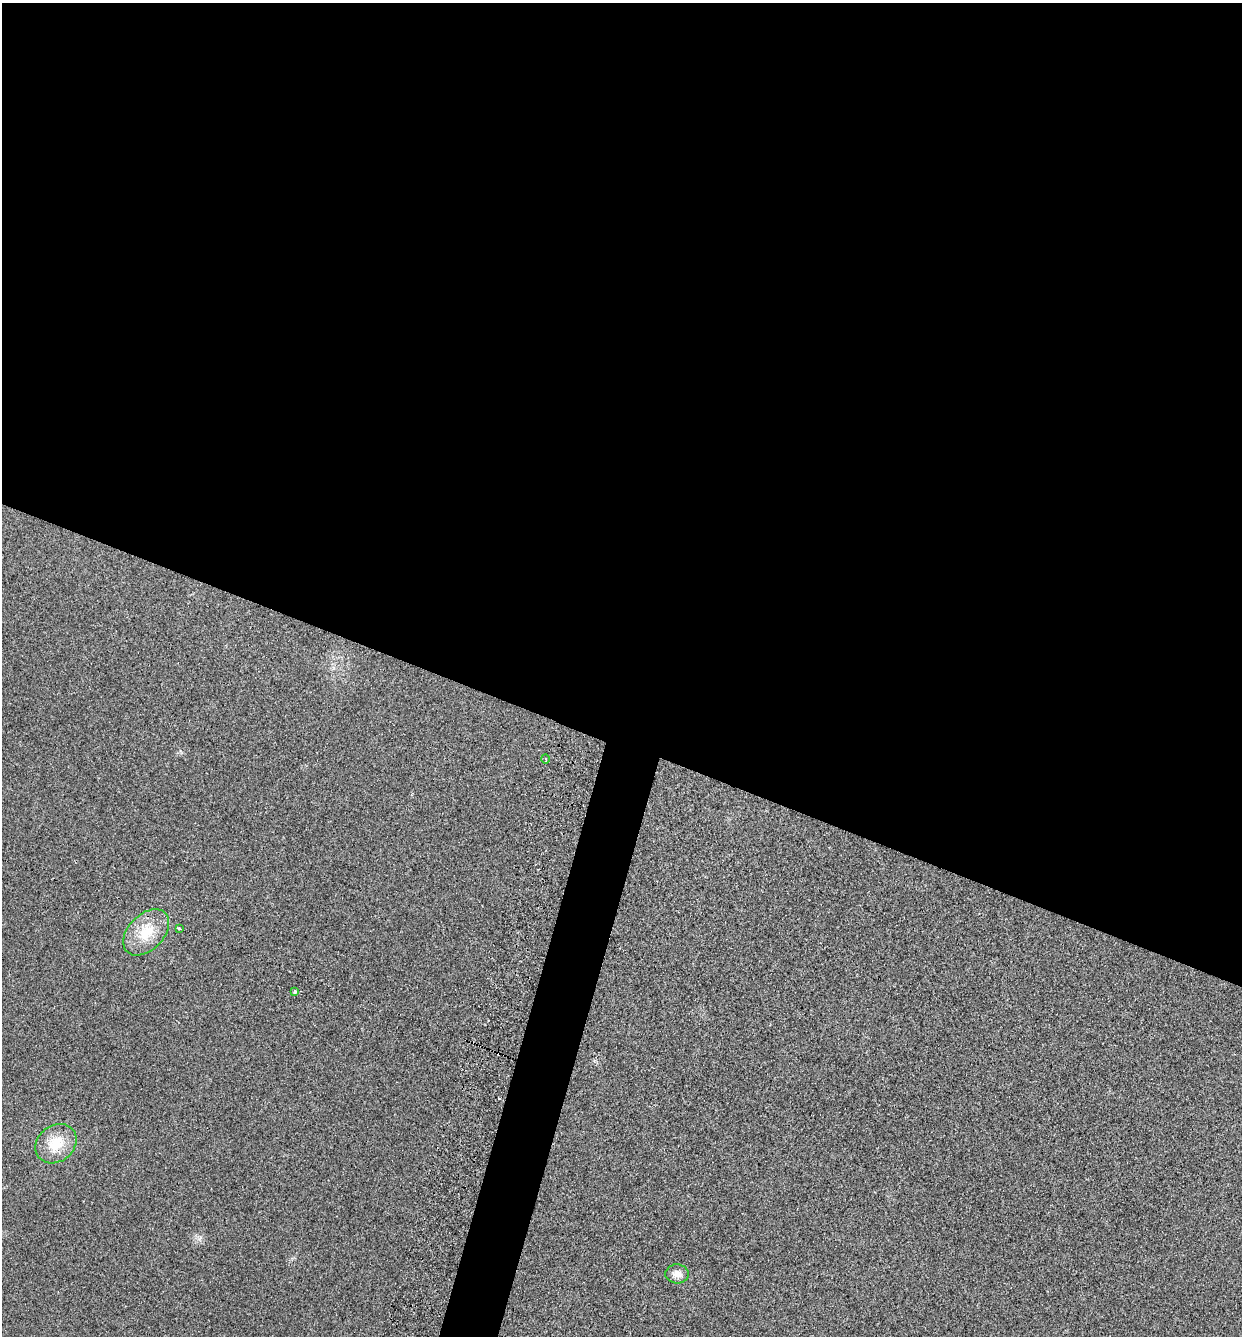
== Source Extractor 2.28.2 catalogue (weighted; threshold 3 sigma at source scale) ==
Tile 3 of 4 x 4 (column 3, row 1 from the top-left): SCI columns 2665-3904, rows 4005-5338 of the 5408 x 5362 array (HDU 1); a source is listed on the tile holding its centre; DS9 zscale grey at full resolution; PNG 1244 x 1338 px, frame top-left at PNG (2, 3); each listed source drawn as its Kron ellipse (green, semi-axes under 4 px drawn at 4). Shown black and unused: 58% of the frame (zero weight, under 2 of 3 exposures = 3% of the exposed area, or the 3 px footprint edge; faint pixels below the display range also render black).
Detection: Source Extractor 2.28.2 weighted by HDU 2 'WHT'; one run over the whole footprint, this tile lists its part. Background 0.0559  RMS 0.0085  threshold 0.0384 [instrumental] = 3 sigma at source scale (4.5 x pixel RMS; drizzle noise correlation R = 1.50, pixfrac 1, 0.05/0.05 arcsec/px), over >= 5 px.
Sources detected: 8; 2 cosmic-ray / hot-pixel residue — neither listed nor drawn; the other 6 listed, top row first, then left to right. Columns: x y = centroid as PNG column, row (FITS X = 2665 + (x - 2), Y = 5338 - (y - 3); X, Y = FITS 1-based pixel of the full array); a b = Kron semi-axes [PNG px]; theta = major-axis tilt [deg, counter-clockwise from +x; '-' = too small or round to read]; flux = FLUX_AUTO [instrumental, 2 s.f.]
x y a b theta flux
545 759 4 3 - 0.85
179 928 3 3 - 1.9
146 932 27 18 45 25
295 992 3 3 - 4.5
56 1144 22 18 38 22
677 1274 12 9 -3 6.2